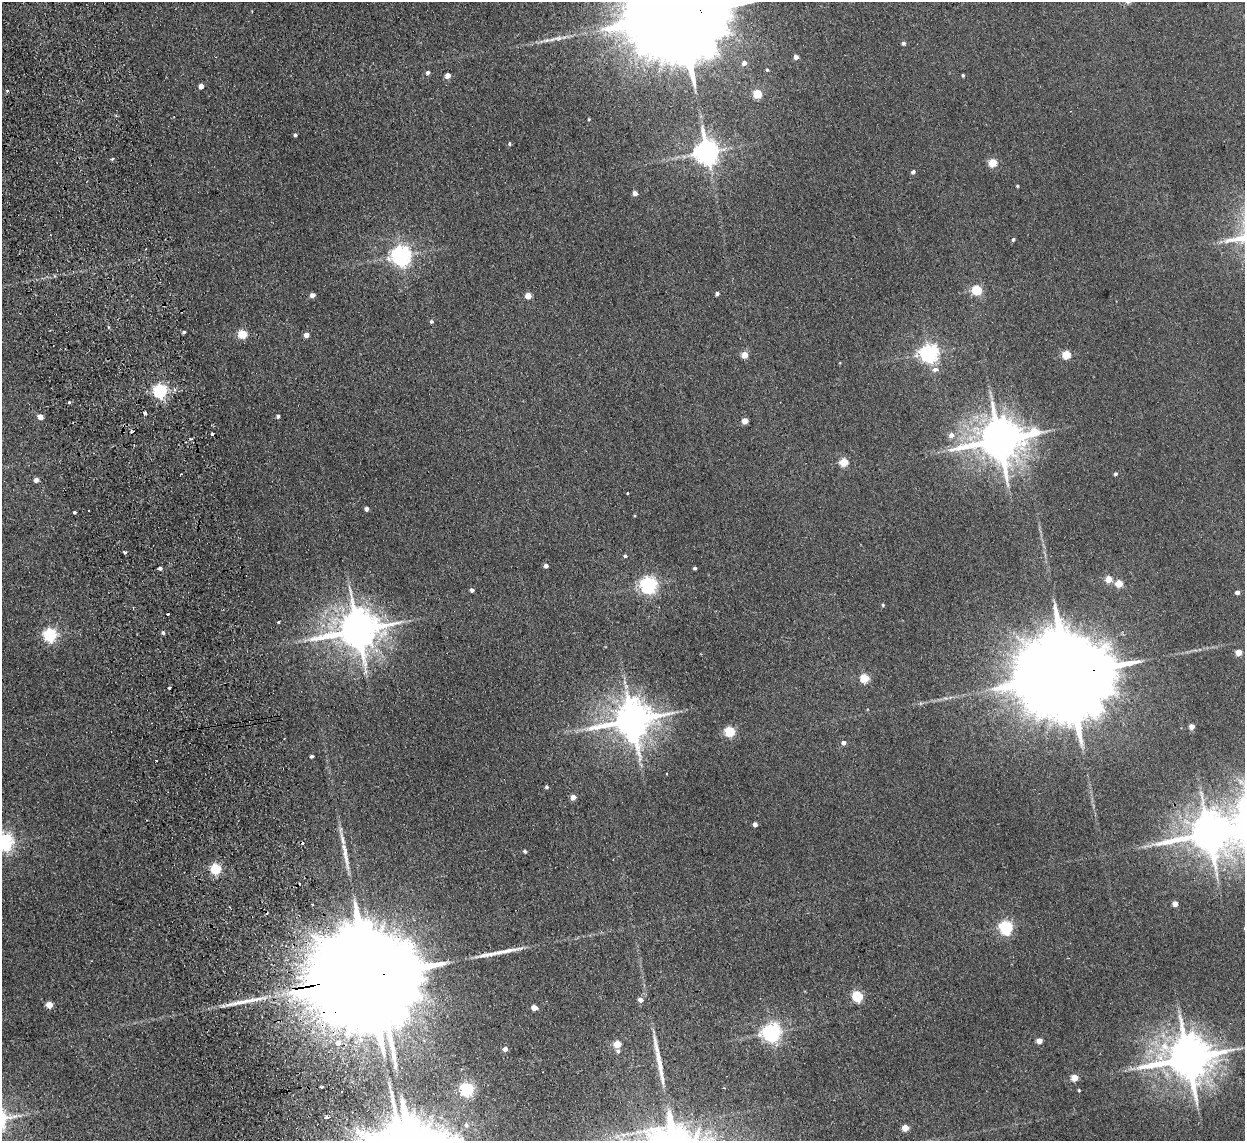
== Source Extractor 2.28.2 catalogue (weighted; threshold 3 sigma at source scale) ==
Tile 11 of 4 x 4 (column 3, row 3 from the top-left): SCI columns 2541-3783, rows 1293-2431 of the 5079 x 4977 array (HDU 1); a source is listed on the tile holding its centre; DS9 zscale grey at full resolution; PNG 1247 x 1143 px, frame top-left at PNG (2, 2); no overlay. Shown black and unused: <1% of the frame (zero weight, under 2 of 3 exposures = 3% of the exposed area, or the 3 px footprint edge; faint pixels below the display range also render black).
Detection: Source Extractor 2.28.2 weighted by HDU 2 'WHT'; one run over the whole footprint, this tile lists its part. Background 0.072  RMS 0.01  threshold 0.0452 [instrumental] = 3 sigma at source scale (4.5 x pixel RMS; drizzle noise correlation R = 1.50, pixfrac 1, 0.05/0.05 arcsec/px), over >= 5 px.
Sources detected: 114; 1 inside a brighter object's white glare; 7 cosmic-ray / hot-pixel residue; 4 long thin detections or spike segments (spike, bleed or trail) — not listed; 1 inside a brighter listed object's ellipse — not listed separately; the other 101 listed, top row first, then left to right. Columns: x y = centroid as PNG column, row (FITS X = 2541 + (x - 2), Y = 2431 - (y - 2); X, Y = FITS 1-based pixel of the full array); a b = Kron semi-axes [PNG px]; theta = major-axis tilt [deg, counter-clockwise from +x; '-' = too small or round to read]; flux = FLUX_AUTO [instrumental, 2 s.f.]
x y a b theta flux
679 14 36 20 7 36000
558 38 12 7 12 4.7
903 43 4 4 - 2.1
796 57 4 4 - 4.5
744 63 5 4 - 3.9
767 70 3 3 - 1.1
428 72 5 4 - 2.4
447 75 5 4 - 7.3
963 75 4 3 - 1.2
201 86 4 4 - 5.4
757 94 5 5 - 39
589 119 3 3 - 0.87
295 135 4 3 - 1.9
509 144 5 4 - 1.2
707 152 8 7 - 880
112 159 5 3 - 1.1
993 163 5 5 - 34
913 172 4 4 - 2.6
1017 186 4 3 - 0.87
635 193 5 4 - 5
1013 239 4 4 - 1.6
401 256 7 7 - 570
977 290 5 5 - 60
717 293 4 4 - 2.6
312 295 4 4 - 5.8
528 296 4 4 - 14
431 321 5 5 - 1.7
184 332 3 3 - 1.7
242 334 5 5 - 42
306 335 4 4 - 6.1
929 353 6 6 - 450
744 355 4 4 - 18
1066 355 5 5 - 37
935 369 9 7 12 3.9
160 391 6 5 - 220
69 402 3 2 - 2.9
144 413 4 3 - 6
278 416 3 3 - 2.4
40 417 4 4 - 11
745 421 4 4 - 13
951 435 6 6 - 4.7
999 440 16 11 12 3700
844 462 5 5 - 30
1115 474 4 4 - 1.8
36 480 4 4 - 4.7
627 493 3 2 - 0.81
366 509 4 4 - 4.4
74 512 3 3 - 6.9
124 552 3 3 - 5.4
625 556 4 4 - 1.5
546 565 4 4 - 4.5
160 568 4 3 - 2.5
695 568 3 3 - 1.7
1108 579 5 5 - 16
1119 583 5 4 - 24
648 585 6 6 - 350
472 590 4 4 - 2.8
1237 592 4 4 - 4.4
883 605 4 4 - 1.2
279 622 3 3 - 2.7
357 630 12 11 - 3300
163 633 4 3 - 1.9
50 635 6 6 - 170
1238 652 4 4 - 14
1068 675 34 19 7 29000
865 678 5 5 - 44
632 720 12 11 - 2900
1191 726 4 4 - 8.7
730 731 6 5 - 66
844 743 5 5 - 3.4
312 756 3 3 - 1.7
156 761 3 2 - 1.9
546 787 5 4 - 1.7
573 797 4 4 - 9.9
755 824 4 4 - 4.1
1209 833 9 9 - 2900
4 842 6 6 - 380
525 851 3 3 - 1.8
215 868 5 5 - 81
312 904 3 2 - 1.3
1175 904 4 4 - 8.4
1006 927 6 5 - 200
358 979 60 22 8 63000
857 996 5 5 - 72
641 1000 5 5 - 4.9
49 1005 5 4 - 13
534 1008 5 4 - 12
771 1033 7 6 - 460
1039 1041 4 4 - 11
338 1043 5 5 - 7
617 1044 5 4 - 23
505 1049 5 4 - 5
618 1051 5 5 - 1.9
1188 1058 13 12 - 4100
1074 1078 5 4 - 19
322 1087 3 2 - 1.7
467 1089 6 5 - 190
1079 1090 3 3 - 1
326 1117 4 3 - 6.2
466 1125 6 6 - 2.7
905 1128 4 4 - 17
Overlapping masked pixels (flux is a lower limit): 3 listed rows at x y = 679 14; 1068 675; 358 979
Isophote crosses this tile's border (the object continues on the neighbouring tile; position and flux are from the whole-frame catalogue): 2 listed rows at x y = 679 14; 4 842